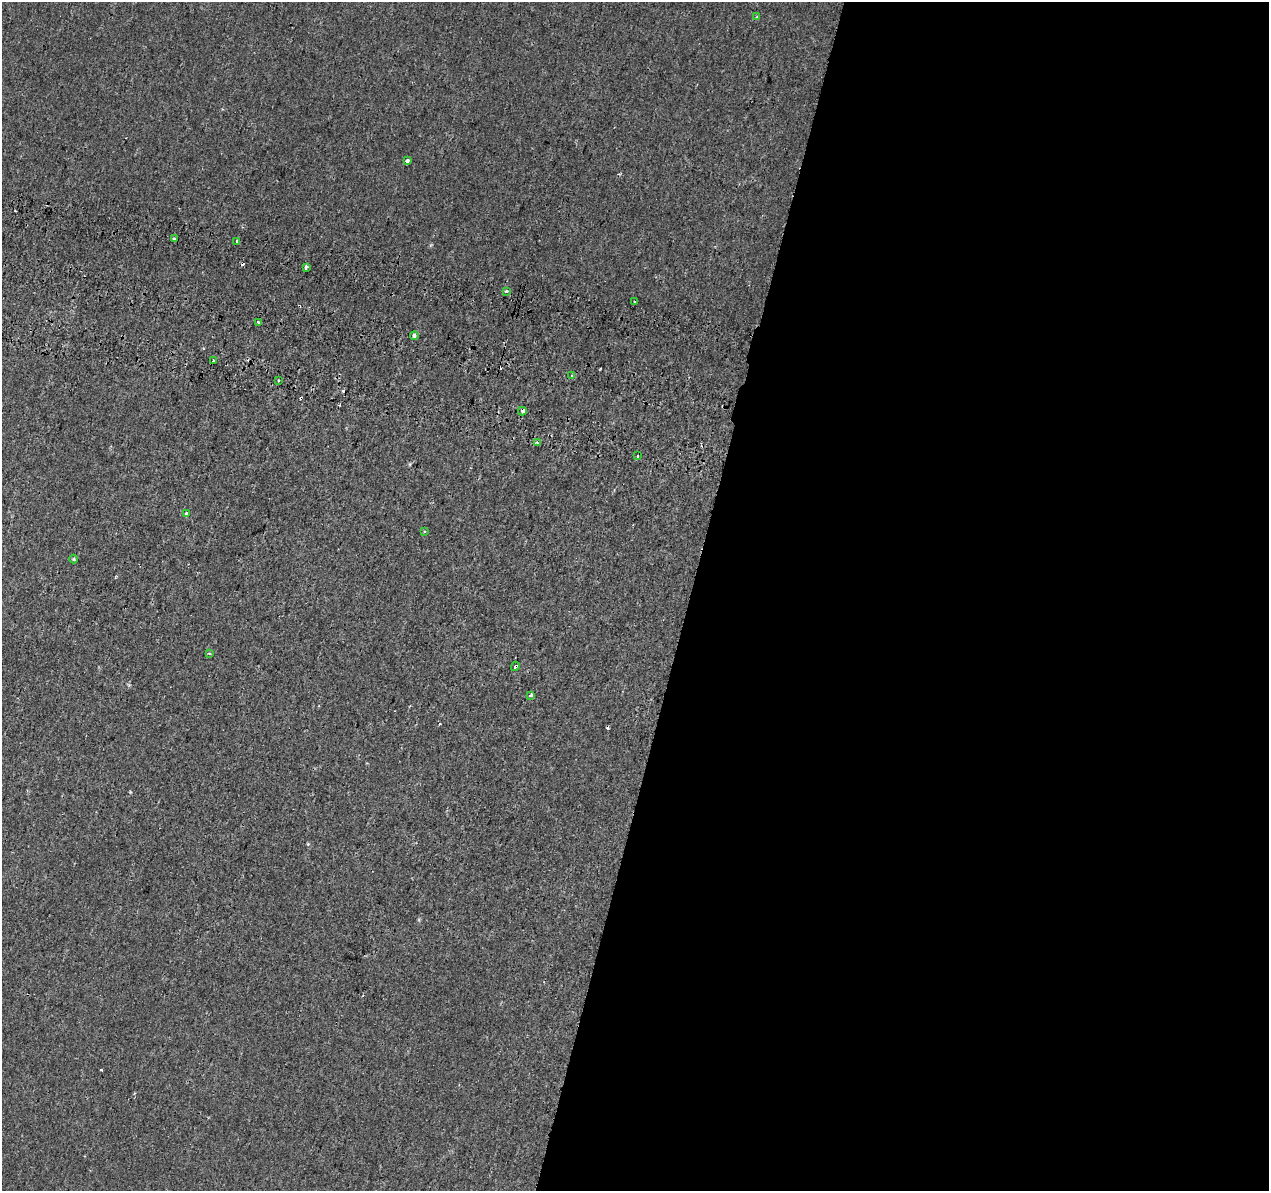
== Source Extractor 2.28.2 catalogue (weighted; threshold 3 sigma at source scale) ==
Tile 12 of 4 x 4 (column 4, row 3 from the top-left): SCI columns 3827-5093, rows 1530-2718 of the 5108 x 5377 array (HDU 1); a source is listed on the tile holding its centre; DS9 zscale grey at full resolution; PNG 1271 x 1193 px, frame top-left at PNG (2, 2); each listed source drawn as its Kron ellipse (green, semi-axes under 4 px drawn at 4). Shown black and unused: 46% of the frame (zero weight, under 2 of 3 exposures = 3% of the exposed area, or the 3 px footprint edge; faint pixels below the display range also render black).
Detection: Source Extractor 2.28.2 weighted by HDU 2 'WHT'; one run over the whole footprint, this tile lists its part. Background 0.00121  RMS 0.0038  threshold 0.017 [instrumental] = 3 sigma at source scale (4.5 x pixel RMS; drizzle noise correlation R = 1.50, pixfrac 1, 0.0396/0.0396 arcsec/px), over >= 5 px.
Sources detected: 29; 8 cosmic-ray / hot-pixel residue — neither listed nor drawn; the other 21 listed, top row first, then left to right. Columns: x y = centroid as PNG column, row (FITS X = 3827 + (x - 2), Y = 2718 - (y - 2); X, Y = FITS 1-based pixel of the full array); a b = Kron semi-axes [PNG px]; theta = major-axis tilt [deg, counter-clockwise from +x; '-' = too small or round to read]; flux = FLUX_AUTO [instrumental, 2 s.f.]
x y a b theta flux
757 17 3 3 - 0.67
407 161 4 3 - 3.3
174 238 3 3 - 2.9
237 241 3 2 - 0.36
306 267 4 3 - 4
506 291 3 3 - 4.1
635 302 3 3 - 1
258 322 3 3 - 1.3
414 336 4 3 - 3.1
213 360 3 3 - 0.88
572 376 4 3 - 0.66
278 381 2 2 - 0.42
522 411 4 4 - 2.6
537 443 4 3 - 0.76
638 456 4 2 - 0.39
187 513 3 3 - 1.7
424 532 4 3 - 0.39
74 559 4 4 - 0.38
209 654 4 3 - 0.5
515 666 5 3 - 4.2
531 695 3 3 - 0.94
Overlapping masked pixels (flux is a lower limit): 2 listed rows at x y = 522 411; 515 666